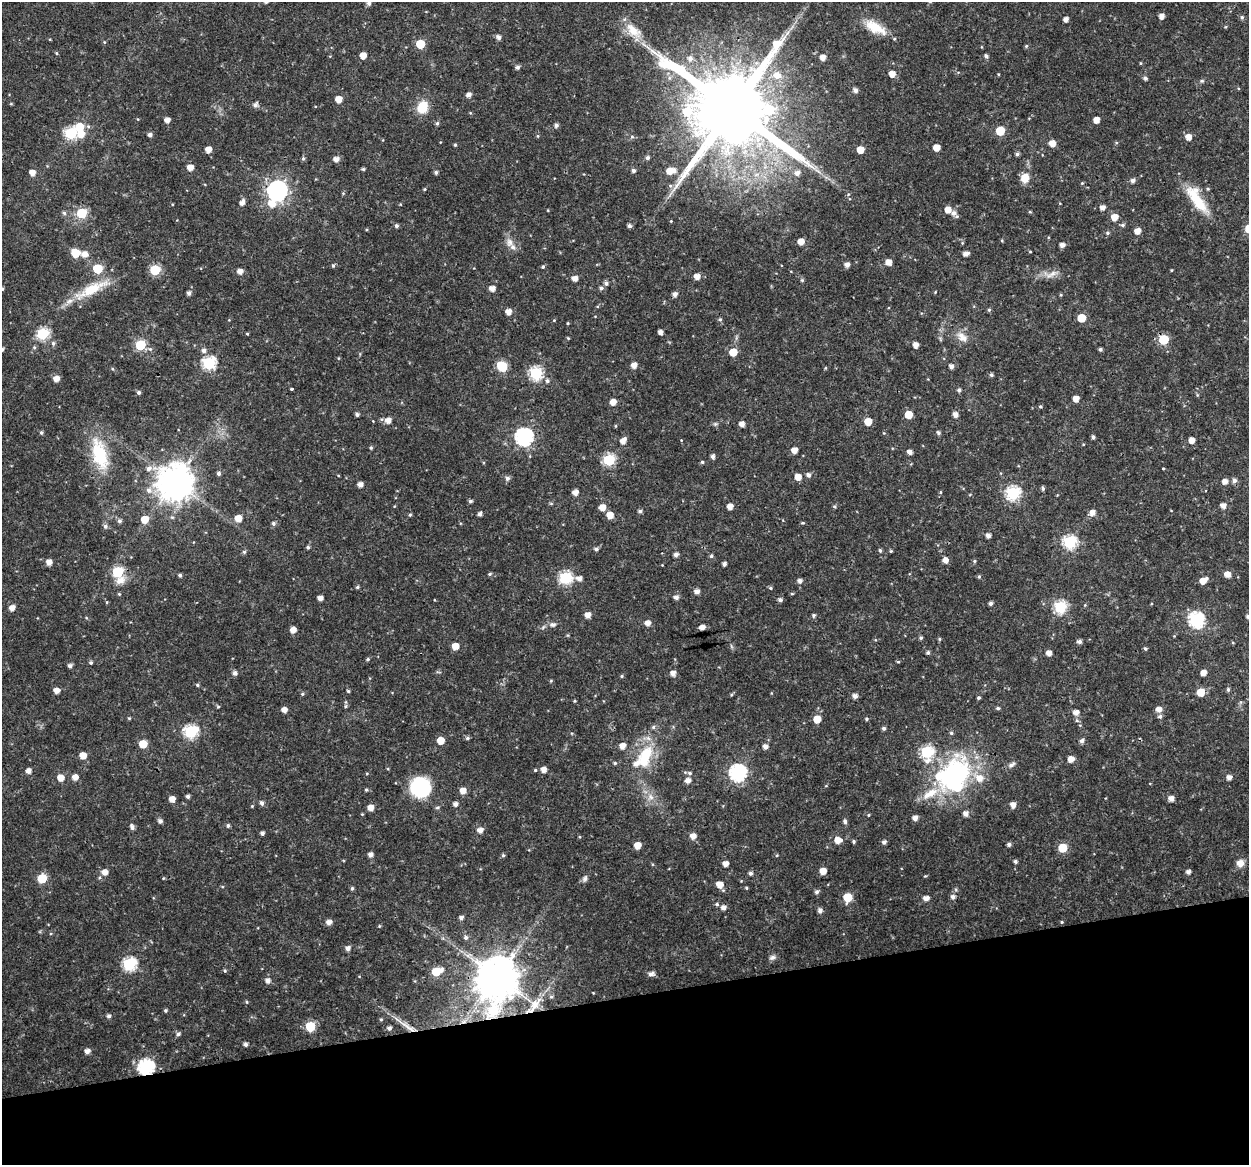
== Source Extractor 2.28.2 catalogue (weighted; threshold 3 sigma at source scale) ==
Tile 14 of 4 x 4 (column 2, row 4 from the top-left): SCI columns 1249-2495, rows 39-1201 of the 4992 x 4776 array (HDU 1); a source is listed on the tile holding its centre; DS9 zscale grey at full resolution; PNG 1251 x 1167 px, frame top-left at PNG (2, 2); no overlay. Shown black and unused: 14% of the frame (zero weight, under 3 of 4 exposures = <1% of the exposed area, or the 3 px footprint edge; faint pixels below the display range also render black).
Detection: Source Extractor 2.28.2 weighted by HDU 2 'WHT'; one run over the whole footprint, this tile lists its part. Background 0.0239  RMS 0.0019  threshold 0.00876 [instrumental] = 3 sigma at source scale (4.5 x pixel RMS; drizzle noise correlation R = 1.50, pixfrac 1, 0.0396/0.0396 arcsec/px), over >= 5 px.
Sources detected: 391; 3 inside a brighter object's white glare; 1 cosmic-ray / hot-pixel residue — not listed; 8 inside a brighter listed object's ellipse — not listed separately; the other 379 listed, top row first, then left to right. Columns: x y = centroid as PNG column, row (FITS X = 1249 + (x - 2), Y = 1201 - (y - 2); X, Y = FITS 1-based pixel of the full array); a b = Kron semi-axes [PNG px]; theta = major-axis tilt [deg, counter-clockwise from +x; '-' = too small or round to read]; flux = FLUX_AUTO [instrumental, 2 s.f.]
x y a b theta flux
369 3 5 5 - 0.72
1161 16 5 4 - 1.1
1242 17 6 5 - 0.36
1066 19 4 4 - 1
875 27 31 13 -28 4.4
633 31 26 14 -40 3.9
787 33 8 5 46 0.67
499 37 5 5 - 0.76
104 42 5 3 - 0.18
420 44 6 5 - 6.7
1026 46 5 4 - 0.24
56 53 4 4 - 0.23
363 55 5 5 - 2
986 56 5 4 - 0.45
823 57 5 5 - 1.3
690 58 8 7 - 1
1140 63 4 3 - 0.16
517 67 5 4 - 0.58
892 74 5 5 - 1.9
998 74 4 3 - 0.15
777 75 11 9 -24 2.2
1145 78 6 5 - 0.35
1202 81 5 5 - 0.3
855 90 5 5 - 0.84
469 95 5 5 - 0.97
338 99 5 5 - 2.2
11 104 5 3 - 0.18
255 105 6 5 - 0.76
422 107 10 8 67 5.5
732 109 26 21 -9 3200
167 120 4 4 - 1.2
1096 120 5 5 - 1.8
437 123 5 4 - 0.35
556 125 5 5 - 0.57
80 127 7 6 - 4.6
1000 131 5 5 - 7.1
71 133 6 6 - 19
150 135 4 4 - 0.65
538 136 5 3 - 0.21
632 137 6 5 - 0.34
1188 137 6 5 - 1.6
1052 143 5 5 - 1.9
1116 143 5 3 - 0.2
455 145 4 4 - 0.23
936 148 5 5 - 2.3
208 150 5 5 - 1.8
860 150 5 5 - 2.6
1017 154 4 4 - 0.49
303 158 6 4 -78 0.37
647 158 5 5 - 0.54
336 159 5 5 - 1.2
190 167 5 5 - 1.8
363 169 4 3 - 0.31
633 170 5 5 - 0.55
670 171 6 6 - 2.1
818 171 10 3 -29 0.59
436 172 4 4 - 0.44
32 173 6 5 - 1.5
797 173 8 7 - 1
1025 178 9 8 - 2.7
1133 180 5 5 - 0.77
1082 183 5 3 - 0.19
670 186 6 5 - 0.4
424 189 4 3 - 0.2
1208 189 5 4 - 0.24
277 191 8 7 - 100
1197 201 42 12 -52 6.4
242 203 7 5 65 1
272 204 9 8 - 2.3
1102 207 5 5 - 1.1
948 210 5 5 - 1.8
1030 212 5 3 - 0.2
64 213 6 5 - 0.41
82 213 6 5 - 10
953 213 10 6 -41 1.1
1115 217 5 5 - 2.3
671 221 4 3 - 0.15
1123 225 6 4 1 0.4
396 226 5 5 - 0.42
629 226 5 4 - 0.54
1137 231 5 5 - 1.7
1107 233 6 4 -22 0.32
801 241 5 5 - 1.9
1002 241 4 3 - 0.18
510 242 13 9 -75 1.4
1062 245 4 4 - 1.1
1030 252 4 3 - 0.15
75 253 8 7 - 3.1
85 254 8 7 - 1.5
966 254 5 4 - 1
888 262 5 5 - 1.5
847 265 5 5 - 0.92
333 266 5 4 - 0.29
543 267 4 4 - 0.31
97 268 6 6 - 8.3
155 270 6 6 - 13
1171 270 3 3 - 0.18
240 271 5 5 - 1.2
1052 274 21 6 27 1.4
697 276 5 5 - 1.4
575 278 5 5 - 1.3
802 280 5 4 - 0.29
606 283 6 5 - 0.55
492 288 5 5 - 1.4
601 288 5 5 - 0.42
2 289 5 4 - 0.22
91 289 52 12 26 7.1
935 292 4 3 - 0.16
189 293 5 4 - 0.6
675 294 5 5 - 0.83
989 310 5 4 - 0.32
508 312 5 5 - 1.6
1082 318 5 5 - 5.6
720 319 5 4 - 0.32
568 323 3 3 - 0.18
660 332 4 4 - 0.76
43 334 6 6 - 19
247 334 5 3 - 0.18
962 337 18 10 -42 2
568 338 4 3 - 0.19
1164 339 6 6 - 10
53 343 6 5 - 0.43
140 345 6 6 - 12
916 345 4 4 - 1.4
34 347 5 5 - 0.28
150 349 6 5 - 0.39
1100 349 4 4 - 0.4
204 350 6 6 - 0.76
733 352 5 5 - 4
209 363 7 6 - 24
634 365 5 5 - 1.4
502 366 6 6 - 11
951 366 5 4 - 0.76
825 368 5 3 - 0.17
113 369 5 3 - 0.19
536 373 6 6 - 24
991 375 4 4 - 0.41
56 379 5 5 - 1.5
547 381 6 6 - 0.49
292 389 3 3 - 0.49
959 390 5 4 - 0.5
139 392 5 5 - 0.43
1076 399 5 4 - 1.7
613 402 5 5 - 1.8
1040 406 5 4 - 0.26
909 414 5 5 - 3.7
955 414 6 5 - 1.1
357 415 5 4 - 0.46
388 420 6 6 - 1.4
373 421 3 3 - 0.12
868 422 5 5 - 3
715 424 6 5 - 0.35
742 424 5 4 - 1.1
41 432 5 4 - 0.36
938 432 6 5 - 0.39
524 437 7 7 - 56
1093 437 5 4 - 0.43
1192 440 5 4 - 1.6
623 441 7 5 54 1.4
1083 444 4 3 - 0.14
371 448 4 4 - 0.31
794 450 5 4 - 1.5
910 452 5 4 - 1
99 454 43 19 -74 9.5
713 456 5 4 - 0.63
609 460 6 6 - 19
702 462 4 4 - 0.28
1163 468 4 2 - 0.16
148 469 8 7 - 0.93
218 474 5 5 - 0.46
808 475 5 5 - 0.71
798 477 6 5 - 1.8
507 478 6 5 - 0.65
1234 480 6 5 - 0.75
1225 481 5 5 - 1.3
175 482 11 10 - 450
360 484 4 4 - 1.1
1043 488 4 4 - 0.39
149 490 9 8 - 1.1
940 492 5 3 - 0.19
575 493 5 5 - 1.3
1013 493 7 6 - 28
470 501 5 4 - 0.39
730 506 5 4 - 1.5
834 506 5 4 - 0.28
1223 506 5 5 - 1.3
602 507 6 5 - 2
640 511 5 4 - 0.49
1092 513 6 5 - 1.4
480 514 4 4 - 0.62
410 515 5 4 - 0.27
610 515 6 6 - 2.2
238 518 6 5 - 2.4
144 519 6 6 - 2.9
119 521 6 5 - 0.48
273 523 5 5 - 0.47
803 523 5 4 - 0.24
105 526 6 6 - 0.56
988 536 4 4 - 0.92
1070 542 7 6 - 25
308 547 5 4 - 0.37
596 549 5 4 - 0.51
880 550 5 4 - 0.35
891 551 4 4 - 0.22
244 552 5 5 - 0.35
676 555 4 4 - 0.75
711 556 5 5 - 0.34
945 560 6 5 - 1.3
974 561 5 4 - 0.25
49 562 5 5 - 1.3
724 564 4 4 - 0.63
118 572 9 6 -73 13
490 574 5 4 - 0.27
1227 574 6 5 - 1.4
180 575 4 4 - 0.39
979 577 5 4 - 0.3
565 578 7 6 - 22
579 578 6 6 - 1.1
800 581 5 5 - 0.74
1203 581 7 5 30 2.1
357 587 5 4 - 0.32
770 588 5 4 - 0.29
697 592 5 5 - 0.93
119 594 5 4 - 0.21
792 594 5 3 - 0.19
676 597 5 5 - 0.72
320 598 4 4 - 1.1
780 600 5 5 - 0.53
107 602 5 3 - 0.19
990 603 4 4 - 0.51
1060 607 6 6 - 22
12 608 6 5 - 1.3
588 615 5 5 - 1.3
813 615 5 4 - 0.33
1248 616 4 4 - 0.45
1196 620 7 7 - 35
648 623 5 5 - 1.2
552 625 10 7 0 0.8
702 627 5 4 - 1.3
293 630 5 5 - 1.5
921 638 5 4 - 0.35
939 639 4 4 - 0.23
1079 641 5 4 - 0.66
455 646 5 5 - 2.2
731 646 6 4 -71 0.3
1145 648 5 4 - 0.32
928 653 4 4 - 0.41
1049 653 5 4 - 1.2
368 659 5 4 - 0.31
898 662 5 3 - 0.21
91 663 4 4 - 0.31
70 666 5 4 - 0.59
235 673 6 5 - 0.69
673 673 5 5 - 1.1
1203 673 5 5 - 1.4
622 676 5 4 - 0.24
551 681 4 4 - 0.21
197 685 5 4 - 0.29
1228 690 5 4 - 0.38
57 691 5 5 - 1.4
348 691 4 4 - 0.28
1200 692 6 5 - 3.8
302 694 5 4 - 0.31
855 696 5 5 - 0.84
979 698 4 4 - 0.3
574 701 4 3 - 0.19
218 706 5 3 - 0.22
346 706 6 3 70 0.25
998 708 5 4 - 0.35
1159 709 6 5 - 1.3
284 710 5 5 - 1.2
1076 713 6 5 - 1.2
1160 716 5 5 - 0.5
129 718 4 3 - 0.19
817 719 5 5 - 3.4
866 719 5 4 - 0.26
884 728 4 4 - 0.44
191 732 7 6 - 26
951 733 5 4 - 0.3
467 738 5 5 - 0.4
441 740 5 5 - 3
1082 741 6 5 - 0.57
143 744 5 5 - 4.5
623 746 6 6 - 1.4
765 747 5 5 - 0.98
927 752 8 6 84 19
83 755 5 5 - 2.4
645 756 35 19 69 8.8
1071 759 5 5 - 1.7
615 763 5 5 - 0.28
1011 765 12 6 35 0.68
535 770 4 4 - 0.22
543 770 5 5 - 1.3
28 771 5 4 - 1.1
367 773 5 3 - 0.17
690 773 6 5 - 0.4
738 773 7 7 - 53
955 775 48 32 53 30
75 777 5 5 - 1.5
1229 777 5 5 - 1.1
60 778 6 5 - 2.1
688 781 5 5 - 1.1
420 787 23 22 - 11
366 790 5 4 - 0.25
463 791 5 5 - 1.8
188 796 4 4 - 0.55
650 797 9 9 - 1.4
172 799 5 5 - 1.4
1171 799 5 5 - 1.2
262 803 6 5 - 0.63
455 804 5 5 - 0.76
1013 805 6 5 - 1.1
252 806 5 4 - 0.2
437 807 6 4 20 0.32
370 808 5 5 - 1.7
965 814 5 5 - 1
869 815 4 3 - 0.18
915 818 5 4 - 1.1
160 821 5 5 - 0.64
845 821 7 5 -83 0.44
228 825 5 4 - 0.42
132 827 6 4 -71 0.69
480 830 6 5 - 1.3
262 833 4 4 - 0.6
693 836 5 5 - 1.6
838 840 6 5 - 2
854 841 4 4 - 0.31
884 842 5 5 - 0.59
1009 844 4 4 - 0.53
637 845 5 5 - 2.3
1062 848 6 5 - 6.4
370 855 5 4 - 0.9
503 855 5 4 - 0.33
777 855 4 3 - 0.19
1015 861 5 4 - 0.41
1240 863 9 9 - 1.4
726 864 4 4 - 1.3
823 871 5 5 - 2.1
105 872 6 5 - 1.5
1188 872 5 4 - 0.7
750 873 5 4 - 0.48
42 878 6 6 - 7.4
163 878 4 4 - 0.18
585 878 9 6 77 0.58
720 885 7 6 - 1.9
352 888 5 4 - 0.33
746 888 4 3 - 0.22
817 892 5 5 - 0.49
848 897 6 6 - 6.5
926 898 6 5 - 1.2
717 904 5 5 - 0.35
723 908 5 5 - 1
820 911 6 5 - 0.72
461 918 5 4 - 0.66
329 922 5 5 - 1.2
1062 922 4 4 - 0.2
379 926 4 4 - 0.21
466 937 6 6 - 0.56
348 948 5 5 - 0.89
772 957 10 6 19 0.62
129 964 7 6 - 23
225 971 4 4 - 0.29
436 972 8 5 19 6.3
651 974 7 5 8 0.81
497 977 12 11 - 720
268 981 6 6 - 0.95
247 1002 5 4 - 0.23
534 1005 31 10 49 4
165 1010 4 4 - 0.34
493 1010 14 9 66 9
109 1016 5 4 - 0.54
381 1019 4 4 - 0.25
310 1026 6 6 - 9.3
389 1028 5 5 - 0.66
410 1028 35 6 -34 2.9
178 1034 6 5 - 0.47
245 1044 4 4 - 0.65
87 1051 5 5 - 0.98
146 1067 7 7 - 38
Overlapping masked pixels (flux is a lower limit): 6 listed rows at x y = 732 109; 497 977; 534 1005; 493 1010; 410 1028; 146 1067
Isophote crosses this tile's border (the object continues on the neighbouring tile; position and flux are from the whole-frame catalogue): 3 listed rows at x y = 369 3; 2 289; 1248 616